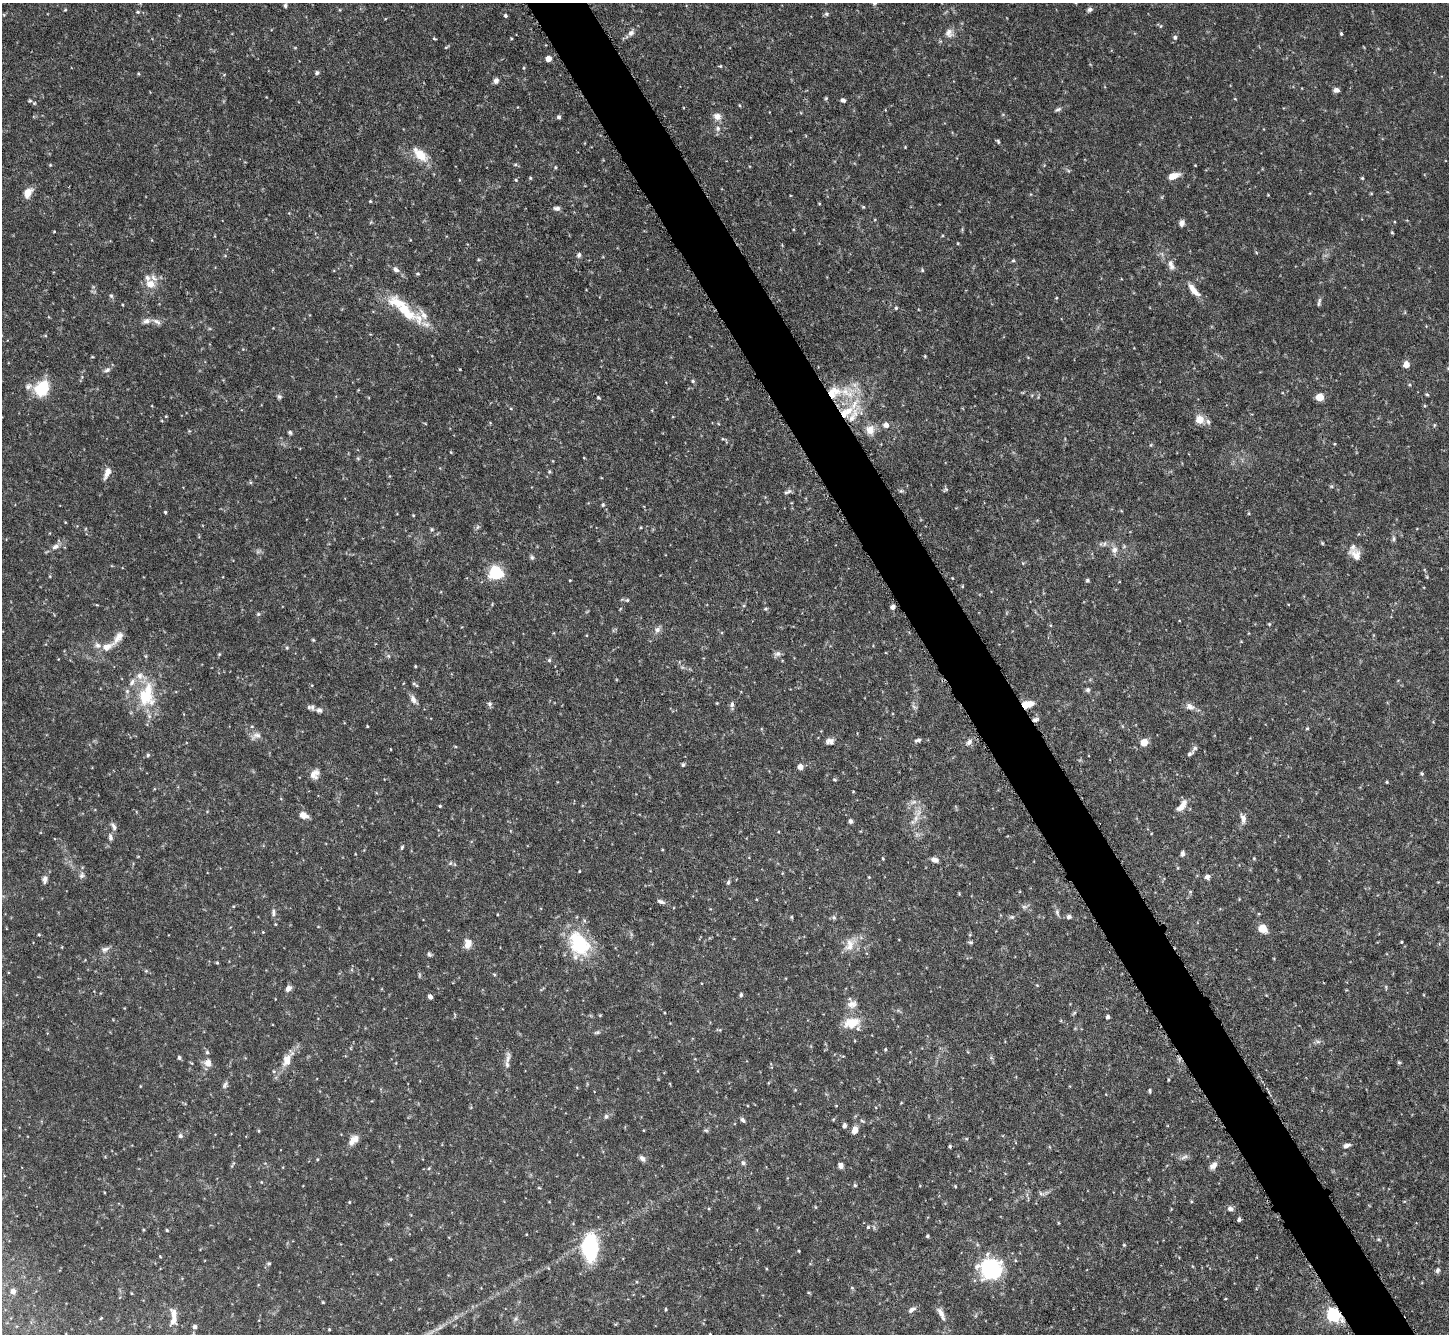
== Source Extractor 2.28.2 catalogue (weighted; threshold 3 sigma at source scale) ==
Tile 6 of 4 x 4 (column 2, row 2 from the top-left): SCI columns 1451-2897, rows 2962-4293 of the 5793 x 5783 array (HDU 1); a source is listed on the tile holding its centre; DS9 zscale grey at full resolution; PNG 1451 x 1336 px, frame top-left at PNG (2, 3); no overlay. Shown black and unused: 4% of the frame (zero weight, under 4 of 8 exposures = <1% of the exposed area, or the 3 px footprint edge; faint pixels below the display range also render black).
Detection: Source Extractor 2.28.2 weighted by HDU 2 'WHT'; one run over the whole footprint, this tile lists its part. Background 0.112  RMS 0.0044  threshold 0.0178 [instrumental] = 3 sigma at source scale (4.09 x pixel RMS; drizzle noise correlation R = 1.36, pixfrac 0.8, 0.05/0.05 arcsec/px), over >= 5 px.
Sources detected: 279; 18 inside a brighter listed object's ellipse — not listed separately; the other 261 listed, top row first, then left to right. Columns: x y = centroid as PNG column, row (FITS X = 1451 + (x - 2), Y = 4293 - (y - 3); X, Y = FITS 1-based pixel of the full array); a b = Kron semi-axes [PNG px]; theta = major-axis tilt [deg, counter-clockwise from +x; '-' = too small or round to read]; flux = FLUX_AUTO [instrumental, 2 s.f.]
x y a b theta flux
285 6 5 4 - 0.77
1089 9 7 5 23 1.1
65 10 4 3 - 0.35
137 12 5 4 - 0.57
826 14 6 5 - 0.79
505 15 4 4 - 0.74
631 33 9 7 42 1.6
949 33 12 10 -78 2.6
1341 34 4 3 - 0.58
1175 37 5 5 - 0.9
434 39 5 3 - 0.42
446 47 7 3 33 0.48
548 59 4 4 - 3.9
720 66 4 4 - 0.4
524 68 5 3 - 0.42
317 73 6 5 - 0.79
496 80 7 6 - 1.6
1337 90 6 5 - 1.4
826 98 5 4 - 0.49
1235 99 5 3 - 0.31
843 100 6 5 - 1.1
30 101 6 4 20 0.58
739 105 5 3 - 0.34
1058 109 10 4 22 0.94
717 116 10 9 - 2.8
559 117 5 4 - 0.91
718 128 8 6 -88 1.3
998 141 6 4 -64 0.59
905 147 3 3 - 0.32
420 155 20 10 -44 8
50 165 4 4 - 0.42
515 165 6 4 0 0.57
555 167 4 4 - 0.46
1173 176 11 6 19 4.2
530 178 4 4 - 0.44
1362 178 3 3 - 0.48
516 180 4 4 - 0.46
28 192 11 7 58 4.6
1268 195 3 3 - 0.28
370 201 4 3 - 0.4
819 203 4 3 - 0.31
863 207 5 4 - 0.44
557 208 8 5 -4 1.3
1182 223 7 6 - 1.6
1392 233 5 3 - 0.39
579 255 7 5 73 1
1013 261 5 3 - 0.48
1171 265 16 8 -72 2.5
396 269 9 6 -38 1.6
922 270 5 4 - 0.55
150 284 14 11 -19 4.9
1194 290 20 7 -50 4.1
111 296 6 5 - 0.7
1056 298 4 3 - 0.35
398 303 32 15 -21 12
1319 303 11 4 76 0.93
896 308 5 4 - 0.48
146 321 11 7 23 1.8
156 321 14 6 -26 1.8
925 356 4 3 - 0.38
92 357 5 3 - 0.36
1406 364 5 4 - 5
107 370 9 5 24 1.2
693 381 5 4 - 0.65
42 388 19 15 54 13
846 392 27 17 -16 13
1427 394 5 3 - 0.48
279 397 7 6 - 0.83
598 397 4 3 - 0.48
1320 397 5 5 - 10
511 409 4 3 - 0.33
848 411 15 11 63 6.9
166 416 5 3 - 0.32
1199 419 11 10 - 4.4
886 425 6 6 - 2.1
1434 425 5 3 - 0.44
870 430 11 11 - 4
189 431 5 4 - 0.4
290 432 5 4 - 0.72
723 439 5 3 - 0.48
451 452 4 4 - 0.36
549 472 5 4 - 0.57
107 473 14 6 67 3.1
946 489 7 5 35 0.65
901 491 6 4 1 0.67
788 492 11 5 23 1.2
603 505 5 4 - 0.57
165 512 4 4 - 0.45
413 515 4 3 - 0.33
641 527 4 3 - 0.41
432 529 5 4 - 0.55
1394 539 9 4 -90 0.88
1322 543 4 4 - 0.43
1101 544 6 4 -72 0.54
1104 544 7 3 71 0.63
55 546 11 7 16 2
1114 550 10 8 89 2.2
1356 555 18 11 -51 4.2
532 557 6 5 - 0.81
1023 563 4 4 - 0.42
496 573 15 14 - 14
1427 577 6 3 -72 0.46
952 578 3 3 - 0.28
570 580 4 2 - 0.29
1087 580 5 4 - 0.68
962 586 5 3 - 0.34
627 600 5 4 - 0.49
96 605 4 3 - 0.43
892 607 4 4 - 1.6
765 609 6 4 1 0.62
258 614 6 5 - 0.65
1269 624 4 4 - 0.4
657 630 10 8 46 1.7
313 640 5 4 - 0.44
107 646 19 10 27 4.6
287 648 5 4 - 0.52
219 654 5 4 - 0.44
777 654 9 7 7 1.4
388 656 6 4 -88 0.59
549 660 5 5 - 0.67
415 666 4 3 - 0.42
414 683 6 4 -19 0.52
1088 690 6 6 - 0.9
146 695 36 23 82 21
413 699 13 7 -66 2
717 703 4 3 - 0.32
490 704 6 5 - 0.93
732 704 8 6 82 1.2
1027 704 11 6 10 6.8
309 707 9 6 18 1.2
914 707 7 4 -20 0.73
1190 707 11 8 -23 2.4
319 710 10 7 -13 2
1035 720 8 5 25 1.3
367 726 4 2 - 0.29
1307 728 5 3 - 0.38
256 735 14 8 15 2.3
919 740 7 5 28 1.1
830 741 11 8 -8 1.8
969 742 9 6 49 1.6
1144 742 7 6 - 4.9
1190 754 9 5 36 1.2
148 755 5 5 - 0.54
683 765 6 4 69 0.56
800 767 6 6 - 2.1
1422 773 5 4 - 0.53
314 774 12 9 55 2.9
835 780 5 3 - 0.52
1387 782 4 3 - 0.41
440 806 4 3 - 0.46
1182 806 17 7 52 4.3
303 815 11 7 -23 2.6
916 818 15 6 70 3
1243 818 14 7 -84 2.3
851 821 6 5 - 0.95
113 826 13 5 -63 1.4
110 837 9 5 -80 1.2
402 847 6 4 74 0.55
1183 853 7 5 80 1.1
883 858 4 3 - 0.41
1254 858 4 4 - 0.37
935 860 9 6 -14 1.9
450 863 6 4 -72 0.57
579 871 4 2 - 0.32
82 875 9 7 65 1.3
869 877 4 4 - 0.35
1207 877 6 5 - 1.5
45 879 10 6 85 1.6
728 883 6 4 73 0.77
959 894 5 4 - 0.38
660 901 9 5 -22 1.3
1024 907 8 5 -7 1.1
1057 912 10 5 -77 1.1
273 913 11 6 -89 1.3
791 917 4 4 - 0.45
834 917 6 5 - 0.74
1012 917 7 6 - 0.9
1069 917 6 5 - 1.1
1263 928 6 6 - 8.9
263 932 4 4 - 0.33
39 935 4 3 - 0.41
971 942 6 5 - 0.66
1401 942 3 3 - 0.37
579 943 34 22 -54 24
468 944 10 7 85 3.8
850 945 20 12 72 5.4
105 949 11 6 23 1.6
429 954 7 5 -68 0.71
217 963 4 3 - 0.42
146 971 5 5 - 0.53
288 988 7 6 - 2
741 995 5 4 - 0.71
430 997 4 4 - 1.7
852 1004 14 10 13 3
665 1013 3 2 - 0.34
600 1015 4 3 - 0.35
1108 1017 4 4 - 1.1
851 1023 25 14 15 7.6
597 1032 8 4 13 0.74
1318 1042 7 4 -19 0.88
885 1049 5 4 - 0.51
207 1052 6 5 - 0.75
179 1058 4 4 - 0.81
508 1058 19 5 81 2.3
287 1060 14 10 74 4.7
1399 1062 5 4 - 0.52
208 1063 10 9 - 2.8
1168 1080 4 3 - 0.34
768 1083 5 3 - 0.32
225 1085 10 6 58 1.1
140 1086 4 2 - 0.26
1150 1091 7 3 -85 0.51
836 1106 4 2 - 0.27
606 1116 7 5 87 0.85
743 1120 7 4 -57 0.9
844 1126 5 4 - 1.3
706 1130 7 3 -8 0.6
855 1130 8 6 72 2.9
259 1131 5 3 - 0.37
180 1136 5 5 - 1.1
353 1140 15 8 47 3.3
950 1146 4 3 - 0.59
1346 1146 9 5 19 1.4
1184 1157 11 4 26 1.3
642 1158 8 6 -49 1.4
317 1159 4 4 - 0.4
743 1163 6 5 - 0.94
232 1165 10 3 58 0.61
841 1166 6 6 - 1.7
1213 1166 11 7 45 2.1
429 1168 4 3 - 0.4
261 1182 4 3 - 0.28
855 1185 5 4 - 0.55
955 1186 4 3 - 0.39
1041 1193 9 5 -23 0.94
1191 1201 5 3 - 0.38
349 1202 4 3 - 0.37
1230 1208 7 6 - 1.4
1239 1219 4 3 - 1.1
1058 1223 5 3 - 0.34
868 1227 4 4 - 0.58
143 1230 4 3 - 0.34
167 1230 4 3 - 0.45
927 1236 4 3 - 0.55
1124 1245 4 4 - 0.45
590 1247 23 13 -87 41
160 1256 4 3 - 0.3
269 1263 6 4 -6 0.54
990 1269 11 11 - 90
1437 1270 6 5 - 0.93
13 1291 4 4 - 1.5
323 1302 3 3 - 0.39
666 1309 4 3 - 0.53
911 1310 10 6 32 1.6
941 1314 19 6 -63 2.6
1333 1315 6 6 - 79
173 1317 20 7 89 4
101 1318 4 3 - 0.3
195 1327 5 4 - 1
329 1329 4 3 - 0.45
710 1334 4 3 - 0.37
Overlapping masked pixels (flux is a lower limit): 3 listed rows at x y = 1027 704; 1035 720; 1333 1315
Isophote crosses this tile's border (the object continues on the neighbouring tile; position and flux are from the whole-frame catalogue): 1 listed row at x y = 710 1334